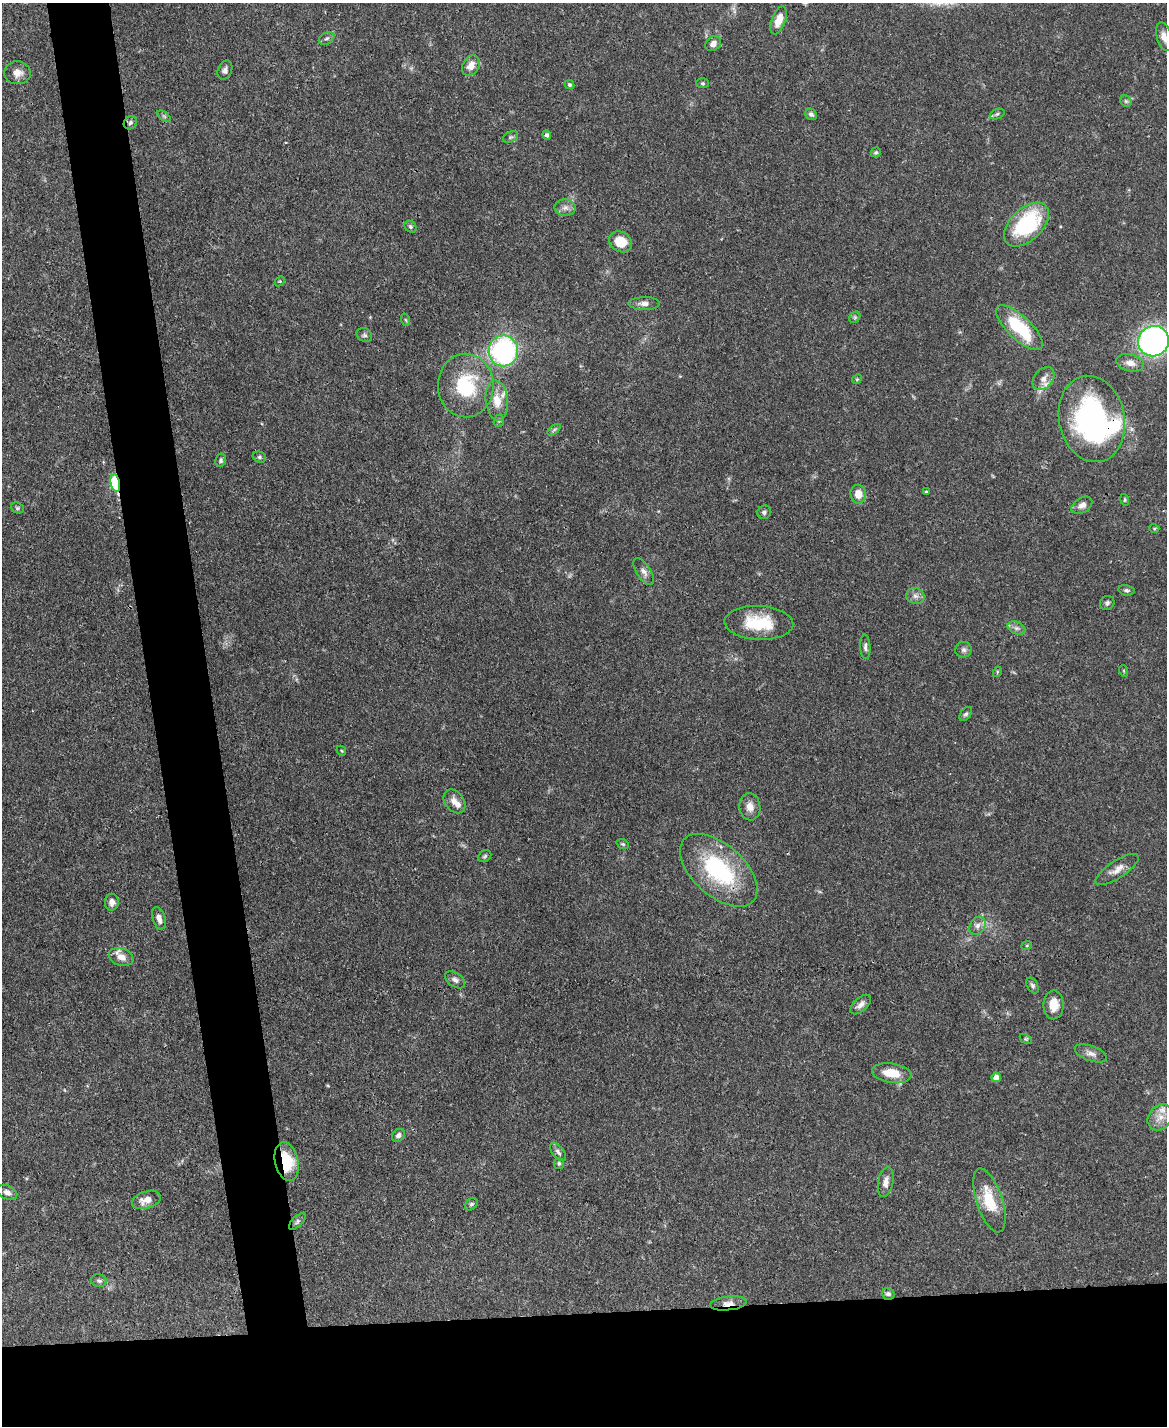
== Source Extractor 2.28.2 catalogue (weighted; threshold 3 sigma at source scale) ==
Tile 11 of 4 x 3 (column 3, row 3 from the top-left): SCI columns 2333-3497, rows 242-1665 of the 4665 x 4644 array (HDU 1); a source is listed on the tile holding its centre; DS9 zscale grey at full resolution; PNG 1169 x 1428 px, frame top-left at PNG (2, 3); each listed source drawn as its Kron ellipse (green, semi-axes under 4 px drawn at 4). Shown black and unused: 13% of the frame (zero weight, under 3 of 4 exposures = <1% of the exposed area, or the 3 px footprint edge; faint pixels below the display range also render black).
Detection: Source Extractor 2.28.2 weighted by HDU 2 'WHT'; one run over the whole footprint, this tile lists its part. Background 0.0671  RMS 0.0034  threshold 0.0151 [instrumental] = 3 sigma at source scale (4.5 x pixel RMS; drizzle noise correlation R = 1.50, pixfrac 1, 0.05/0.05 arcsec/px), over >= 5 px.
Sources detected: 98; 2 inside a brighter object's white glare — neither listed nor drawn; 4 inside a brighter listed object's ellipse — not listed separately; the other 92 listed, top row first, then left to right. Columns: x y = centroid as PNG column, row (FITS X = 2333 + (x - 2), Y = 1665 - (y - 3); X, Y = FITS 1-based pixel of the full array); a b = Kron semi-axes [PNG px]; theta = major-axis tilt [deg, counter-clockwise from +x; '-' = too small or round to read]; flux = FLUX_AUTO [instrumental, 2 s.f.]
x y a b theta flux
779 20 15 7 70 4.6
1164 37 15 7 -76 2.4
327 38 8 5 29 0.84
713 44 8 6 35 2.1
471 66 11 8 59 3.3
225 70 10 7 68 1.3
17 73 13 11 -3 2.8
702 83 6 5 - 0.53
570 85 5 4 - 0.62
1126 101 6 5 - 0.62
811 114 6 5 - 1
997 114 8 5 21 0.67
164 116 8 4 -37 0.66
130 123 7 6 - 0.92
547 135 4 4 - 0.87
510 137 8 5 26 0.68
876 152 5 4 - 0.53
565 208 10 8 -3 1.7
1026 224 27 16 44 29
410 227 6 5 - 0.59
621 242 12 10 -33 7.4
280 281 6 4 43 0.37
644 304 16 6 0 1.8
855 317 6 5 - 0.58
406 320 6 4 -70 0.42
1019 328 30 11 -43 19
364 335 8 6 -33 0.93
1153 341 16 15 - 120
503 351 15 15 - 58
1130 363 14 8 -13 2.6
1044 378 13 9 50 2.8
857 379 5 4 - 0.41
466 385 32 28 -89 21
497 401 20 11 -84 5
1092 419 43 33 -78 71
499 421 6 5 - 0.56
554 430 8 4 37 0.65
259 457 7 5 -15 0.68
221 460 7 5 80 0.68
115 483 9 4 -80 31
926 491 3 2 - 0.42
858 494 9 8 - 3.9
1125 500 6 4 -72 0.42
1082 505 11 7 33 2.1
17 508 7 5 -22 0.53
764 512 7 6 - 0.9
1154 528 5 3 - 0.35
644 572 15 7 -58 1.8
1126 590 8 5 -10 0.7
915 596 9 8 - 1.5
1107 603 7 7 - 0.92
759 623 34 17 -3 14
1016 628 9 6 -26 1.2
865 647 12 5 -87 1.1
964 650 8 8 - 1.1
1124 671 6 3 -71 0.33
997 672 5 3 - 0.32
966 714 8 5 51 0.72
341 751 5 3 - 0.33
454 801 13 9 -53 2.7
750 807 13 10 -83 2.9
623 844 6 4 -21 0.46
485 856 7 5 33 0.61
1117 869 25 8 33 3.3
719 870 46 26 -42 36
112 902 8 7 - 2.2
159 918 11 6 -74 1.9
977 926 10 7 58 1.7
1027 945 5 3 - 0.3
121 957 12 8 -19 3.2
455 980 11 7 -34 1.4
1032 986 8 5 -59 0.81
861 1005 13 6 42 1.8
1054 1005 14 10 89 4.8
1026 1039 7 4 -32 0.5
1091 1053 17 7 -20 2.1
892 1073 20 9 -9 7.1
996 1077 5 4 - 2.7
1160 1117 14 11 52 3.5
398 1135 7 5 49 1.3
558 1152 11 5 -52 1.1
287 1162 20 12 -77 11
559 1163 5 5 - 0.65
886 1182 15 7 79 2.4
7 1192 11 6 -24 1.6
146 1200 15 8 18 3.7
989 1200 33 13 -72 11
471 1204 7 5 43 0.69
297 1221 11 5 44 0.81
99 1281 8 6 -12 0.84
888 1294 6 6 - 1.1
728 1303 18 7 6 2.8
Overlapping masked pixels (flux is a lower limit): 5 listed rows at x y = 1092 419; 115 483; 287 1162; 888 1294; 728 1303
Isophote crosses this tile's border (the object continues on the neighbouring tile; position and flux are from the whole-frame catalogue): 1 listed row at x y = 1153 341